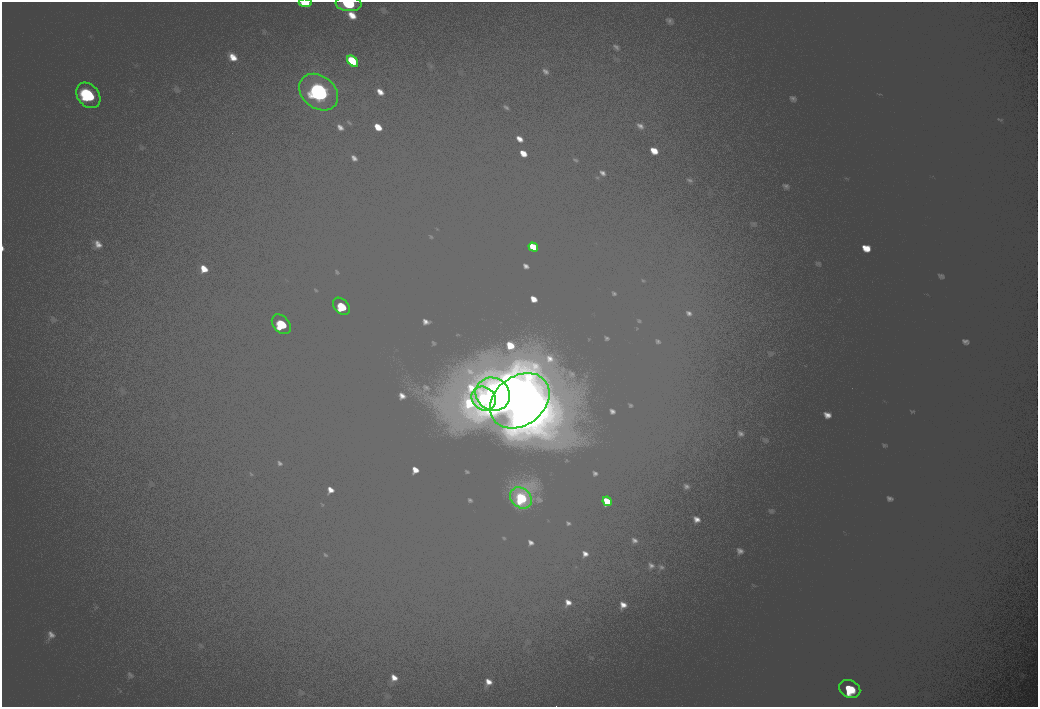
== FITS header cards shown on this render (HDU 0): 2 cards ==
NAXIS1  =                 2072
NAXIS2  =                 1410

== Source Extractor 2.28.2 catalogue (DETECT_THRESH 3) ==
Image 2072 x 1410 px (HDU 0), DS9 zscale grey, zoomed out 1/2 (1 PNG px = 2 x 2 image px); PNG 1040 x 709 px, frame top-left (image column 1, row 1410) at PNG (2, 2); each listed source drawn as its Kron ellipse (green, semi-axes under 4 px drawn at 4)
Background 101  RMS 30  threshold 90.8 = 3 sigma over >= 5 px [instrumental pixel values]
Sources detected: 14; all 14 listed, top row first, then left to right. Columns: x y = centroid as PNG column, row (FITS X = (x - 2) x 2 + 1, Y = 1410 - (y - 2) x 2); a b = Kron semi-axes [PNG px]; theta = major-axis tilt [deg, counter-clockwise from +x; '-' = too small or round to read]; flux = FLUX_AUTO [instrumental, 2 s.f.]
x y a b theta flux
305 3 6 4 -6 9100
349 4 13 7 -5 33000
353 61 6 4 -45 14000
319 92 21 16 -39 130000
88 95 14 10 -49 58000
533 247 5 3 - 9000
341 306 10 7 -48 25000
281 324 11 8 -48 33000
493 394 18 16 -32 160000
484 398 13 11 -42 63000
520 401 32 24 37 430000
521 498 12 9 -40 45000
607 501 5 4 - 10000
850 689 11 8 -24 34000
At the frame edge (FLAGS 8, measured only in part): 2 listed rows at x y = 305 3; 349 4